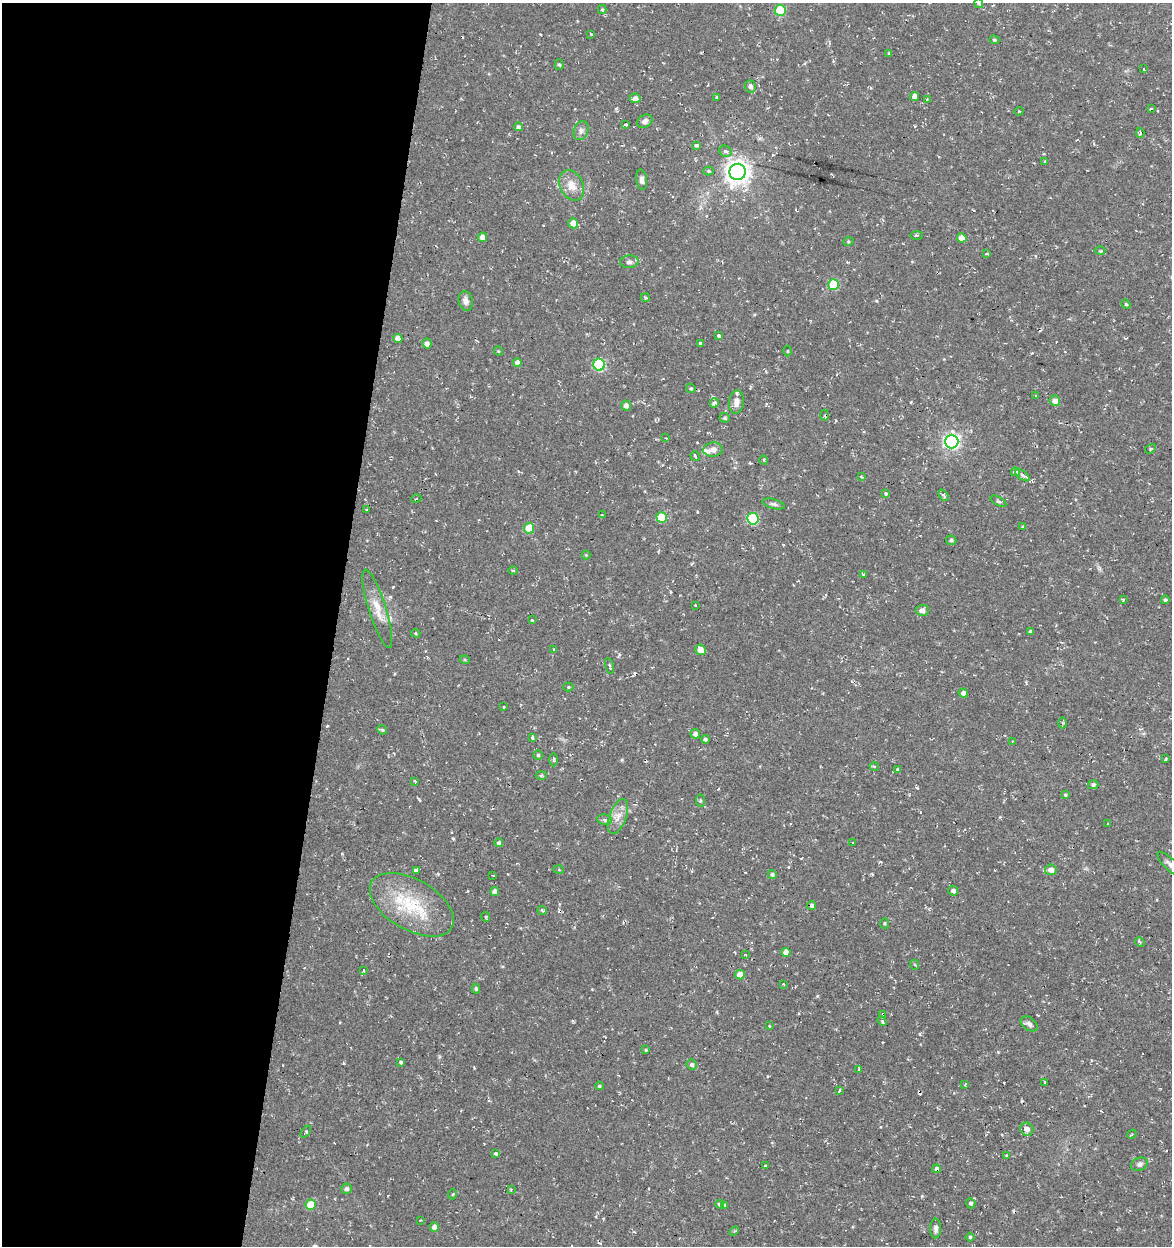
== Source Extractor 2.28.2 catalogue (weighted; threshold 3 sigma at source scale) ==
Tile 5 of 4 x 4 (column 1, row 2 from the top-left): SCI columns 283-1452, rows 2491-3734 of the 5185 x 4991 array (HDU 1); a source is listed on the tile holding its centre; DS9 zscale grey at full resolution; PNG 1174 x 1248 px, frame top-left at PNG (2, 3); each listed source drawn as its Kron ellipse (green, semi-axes under 4 px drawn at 4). Shown black and unused: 29% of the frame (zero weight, under 2 of 3 exposures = <1% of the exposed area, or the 3 px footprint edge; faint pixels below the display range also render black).
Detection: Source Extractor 2.28.2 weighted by HDU 2 'WHT'; one run over the whole footprint, this tile lists its part. Background 0.0282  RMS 0.0038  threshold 0.0172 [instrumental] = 3 sigma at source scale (4.5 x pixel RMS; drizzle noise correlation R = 1.50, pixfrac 1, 0.0396/0.0396 arcsec/px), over >= 5 px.
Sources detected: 180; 10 cosmic-ray / hot-pixel residue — neither listed nor drawn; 2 inside a brighter listed object's ellipse — not listed separately; the other 168 listed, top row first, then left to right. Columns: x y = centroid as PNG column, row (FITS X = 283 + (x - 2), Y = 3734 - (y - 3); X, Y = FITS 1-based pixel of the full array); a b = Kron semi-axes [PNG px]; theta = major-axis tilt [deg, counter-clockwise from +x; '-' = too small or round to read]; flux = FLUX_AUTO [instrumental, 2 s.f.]
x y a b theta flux
979 3 5 4 - 0.54
602 10 4 4 - 0.48
780 10 5 5 - 19
591 34 3 2 - 0.37
994 40 5 4 - 0.46
889 53 4 3 - 0.53
559 64 5 4 - 0.61
1143 69 3 3 - 4.6
750 87 6 5 - 1.3
914 96 4 4 - 1.9
717 97 3 2 - 0.61
635 98 5 4 - 1.8
927 99 4 3 - 0.38
1151 109 4 3 - 0.47
1019 111 4 3 - 0.31
645 121 8 6 29 1.3
626 125 3 3 - 1.9
518 127 4 3 - 0.77
581 131 9 7 70 1.5
1140 133 5 4 - 0.68
696 145 4 3 - 2
725 151 6 5 - 0.99
1045 161 3 3 - 0.42
709 171 5 4 - 0.48
737 172 8 8 - 350
642 180 10 5 -84 1.3
571 185 16 11 -63 4.5
573 223 5 5 - 4.1
917 235 6 3 2 0.48
482 237 5 4 - 1.9
962 238 5 4 - 4.1
848 242 5 3 - 0.39
1100 251 5 3 - 0.47
987 253 3 3 - 0.63
629 262 9 6 4 1.3
833 285 5 5 - 19
645 298 5 4 - 0.62
466 301 10 7 -76 2
1126 304 4 4 - 0.51
719 336 3 3 - 3.5
398 338 4 4 - 3.1
700 343 3 3 - 1.3
427 344 5 4 - 1.8
498 351 5 3 - 0.39
787 351 5 3 - 0.35
517 362 4 4 - 1.6
599 365 6 6 - 35
691 388 5 4 - 0.55
1036 396 3 2 - 0.32
1055 401 5 5 - 2
736 402 12 7 83 2.5
714 403 5 4 - 1.6
626 406 5 5 - 1.4
825 415 5 3 - 0.6
725 418 5 4 - 0.59
666 438 2 2 - 0.34
952 441 7 7 - 110
1150 449 6 4 34 0.52
713 450 9 7 8 2
695 456 5 4 - 0.88
764 460 5 3 - 0.34
1015 472 4 3 - 3.2
1022 475 8 4 -36 1.2
861 476 4 2 - 0.31
886 493 4 3 - 1.8
943 495 6 4 -50 0.64
416 499 5 3 - 0.35
998 501 9 3 -29 0.59
774 504 11 4 -15 0.98
366 510 3 3 - 0.5
602 515 3 2 - 0.39
662 517 5 5 - 14
753 519 6 5 - 26
1023 526 4 4 - 0.45
529 528 5 5 - 10
951 540 5 4 - 0.83
586 555 4 4 - 0.34
513 570 5 3 - 0.34
863 575 3 2 - 0.56
1123 599 3 3 - 0.71
1165 600 4 4 - 0.58
695 605 3 3 - 0.57
377 609 41 8 -73 6
922 610 6 5 - 1.7
532 620 3 3 - 0.9
1031 631 4 3 - 0.49
416 633 4 3 - 0.42
554 649 3 3 - 0.74
700 650 5 5 - 3.3
465 660 5 3 - 0.38
610 666 8 2 -75 0.48
568 687 5 4 - 0.43
963 693 5 4 - 1.9
504 707 3 2 - 0.32
1063 723 5 3 - 0.5
382 730 5 4 - 0.54
695 734 5 4 - 1.5
532 738 4 3 - 0.72
705 739 4 3 - 0.74
1012 741 3 2 - 0.41
538 755 4 4 - 0.63
553 759 7 3 -89 0.58
1166 759 3 3 - 1
874 766 5 3 - 0.42
898 769 3 3 - 0.88
541 775 5 3 - 0.44
415 781 3 3 - 1.2
1093 785 5 4 - 0.84
1065 795 4 3 - 0.43
700 801 6 4 -84 0.5
618 816 18 8 70 3.6
605 820 7 5 -9 0.96
1108 823 3 2 - 0.52
499 843 4 4 - 1
852 843 4 2 - 0.35
1170 864 16 6 -44 1.7
559 870 5 3 - 0.37
1051 870 5 5 - 2.4
416 871 4 3 - 6.7
772 874 4 4 - 0.73
493 875 3 2 - 0.35
953 891 5 4 - 1.3
495 892 4 4 - 1.6
412 905 46 25 -30 23
812 906 4 4 - 1.3
542 911 4 3 - 0.63
486 917 5 3 - 0.64
885 923 5 4 - 0.49
1140 942 5 4 - 0.44
786 952 5 4 - 2.1
746 955 3 3 - 0.31
915 965 5 3 - 0.41
363 970 3 3 - 1.2
740 975 5 4 - 3.7
783 984 3 2 - 0.34
476 989 5 4 - 0.6
883 1014 4 3 - 1.2
882 1021 5 4 - 0.5
1029 1024 9 6 -38 1.4
769 1026 3 3 - 0.31
646 1050 4 4 - 0.4
401 1062 3 3 - 5.9
692 1064 5 5 - 0.99
859 1069 4 3 - 0.9
1045 1082 3 3 - 0.57
965 1084 3 3 - 0.31
599 1086 4 3 - 0.48
839 1091 3 3 - 1
1027 1129 6 6 - 2
306 1132 6 4 51 0.55
1132 1134 5 3 - 0.41
496 1153 4 3 - 1
1006 1155 4 3 - 0.34
1139 1164 9 6 22 1.1
765 1166 3 3 - 0.87
937 1169 4 4 - 3.3
346 1189 5 5 - 1.1
511 1189 4 3 - 0.42
453 1194 5 3 - 0.36
971 1203 5 4 - 0.85
720 1204 4 3 - 2.2
311 1205 5 5 - 11
725 1205 4 3 - 0.81
420 1220 2 2 - 0.31
434 1227 4 4 - 1.9
936 1228 10 5 88 1.4
734 1231 5 3 - 0.49
970 1237 4 4 - 0.56
Overlapping masked pixels (flux is a lower limit): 3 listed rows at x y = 1015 472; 883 1014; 937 1169
Isophote crosses this tile's border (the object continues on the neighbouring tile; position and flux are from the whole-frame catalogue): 2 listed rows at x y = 979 3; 1170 864